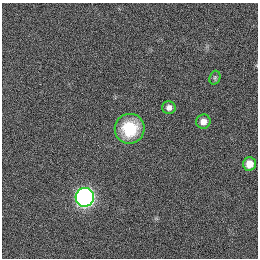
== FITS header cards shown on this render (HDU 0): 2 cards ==
NAXIS1  =                  256
NAXIS2  =                  256

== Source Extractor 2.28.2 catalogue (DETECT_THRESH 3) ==
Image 256 x 256 px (HDU 0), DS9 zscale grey, 1 PNG px = 1 image px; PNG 260 x 260 px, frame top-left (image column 1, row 256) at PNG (2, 3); each listed source drawn as its Kron ellipse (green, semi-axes under 4 px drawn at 4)
Background 1130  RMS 5.2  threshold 15.7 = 3 sigma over >= 5 px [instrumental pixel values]
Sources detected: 6; all 6 listed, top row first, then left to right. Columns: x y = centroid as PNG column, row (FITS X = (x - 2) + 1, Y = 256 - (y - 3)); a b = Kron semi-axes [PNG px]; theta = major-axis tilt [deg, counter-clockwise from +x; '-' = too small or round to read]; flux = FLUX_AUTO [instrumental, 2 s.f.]
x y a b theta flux
215 78 7 5 70 660
169 107 6 6 - 1800
203 122 7 7 - 2400
130 129 15 15 - 16000
249 164 7 6 - 4400
85 197 9 9 - 130000